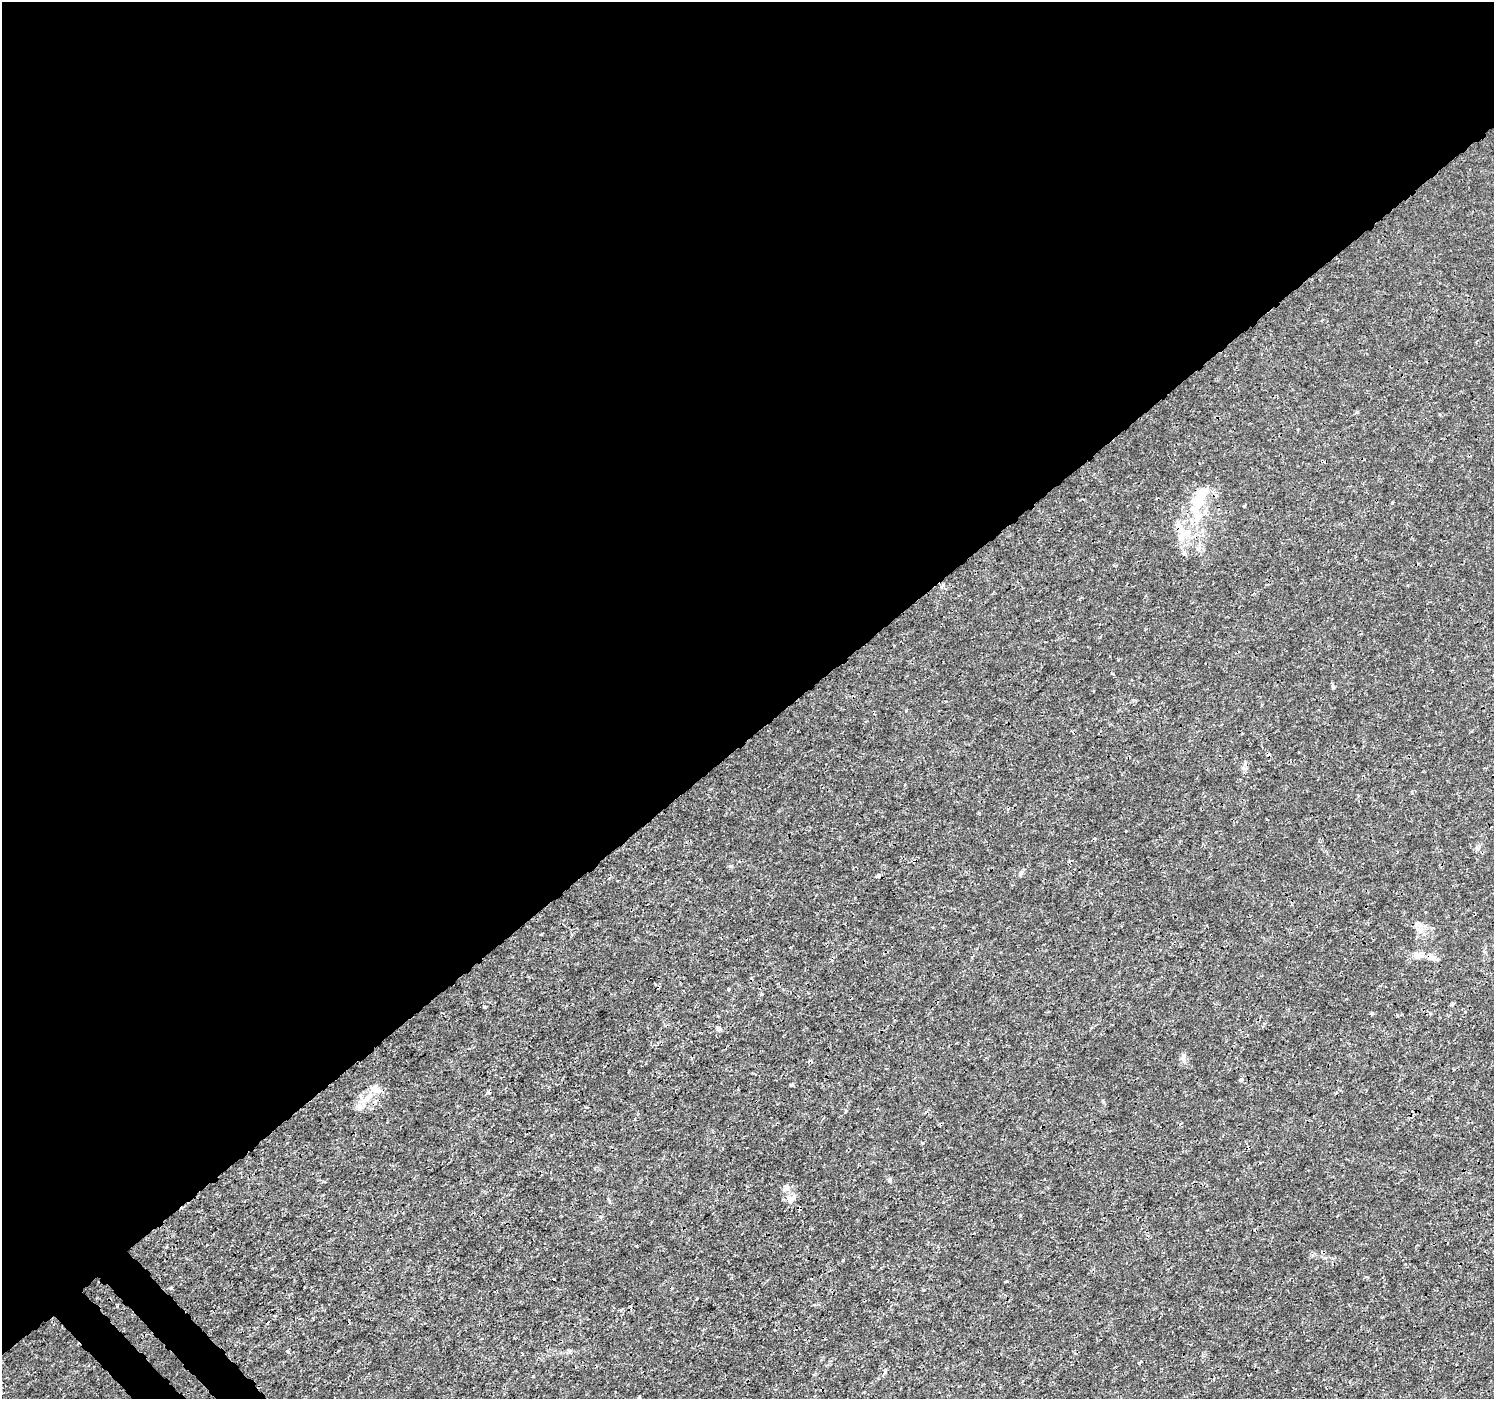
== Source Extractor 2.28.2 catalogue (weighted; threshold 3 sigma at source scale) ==
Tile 2 of 4 x 4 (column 2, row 1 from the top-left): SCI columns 1538-3029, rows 4378-5774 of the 6065 x 6025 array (HDU 1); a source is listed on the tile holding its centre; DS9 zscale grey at full resolution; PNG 1496 x 1401 px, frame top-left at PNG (2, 2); no overlay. Shown black and unused: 54% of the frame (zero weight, under 3 of 4 exposures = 5% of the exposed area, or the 3 px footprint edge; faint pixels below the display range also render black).
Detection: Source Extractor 2.28.2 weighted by HDU 2 'WHT'; one run over the whole footprint, this tile lists its part. Background 0.00113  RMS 7.8e-04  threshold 0.00351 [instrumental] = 3 sigma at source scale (4.5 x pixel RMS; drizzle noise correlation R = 1.50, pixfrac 1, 0.0396/0.0396 arcsec/px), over >= 5 px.
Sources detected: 34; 5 cosmic-ray / hot-pixel residue — not listed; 2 inside a brighter listed object's ellipse — not listed separately; the other 27 listed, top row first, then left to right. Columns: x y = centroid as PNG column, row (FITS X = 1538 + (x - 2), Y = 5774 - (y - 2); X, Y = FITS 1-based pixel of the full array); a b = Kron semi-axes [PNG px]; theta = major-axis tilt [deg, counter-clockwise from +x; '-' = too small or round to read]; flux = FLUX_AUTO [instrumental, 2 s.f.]
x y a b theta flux
1200 499 37 17 63 3
1392 503 4 3 - 0.075
1244 506 3 3 - 0.1
1181 537 21 7 72 0.82
1184 553 7 5 -21 0.16
1333 687 7 4 -46 0.11
1244 768 8 4 0 0.15
1021 873 8 5 63 0.2
878 875 6 4 89 0.12
1418 925 11 7 18 0.36
1418 955 11 9 3 0.51
1431 957 9 7 -53 0.34
658 987 4 3 - 0.092
728 989 4 3 - 0.18
1453 1003 4 4 - 0.1
484 1007 3 2 - 0.11
1372 1013 4 3 - 0.17
719 1029 8 5 -9 0.18
1184 1056 9 5 78 0.24
792 1085 5 3 - 0.14
373 1088 21 11 55 1
889 1180 6 5 - 0.15
785 1188 10 6 47 0.24
791 1199 13 8 44 0.48
171 1288 5 4 - 0.1
287 1351 4 3 - 0.14
885 1372 6 4 71 0.12
Overlapping masked pixels (flux is a lower limit): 3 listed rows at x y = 1200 499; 658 987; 373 1088
Unlisted compact peaks at least as high as the median listed source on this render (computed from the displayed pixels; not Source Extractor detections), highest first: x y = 533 1376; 731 866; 843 1260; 922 1143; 846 1111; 979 813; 551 1135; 923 1290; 1357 412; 608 1199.